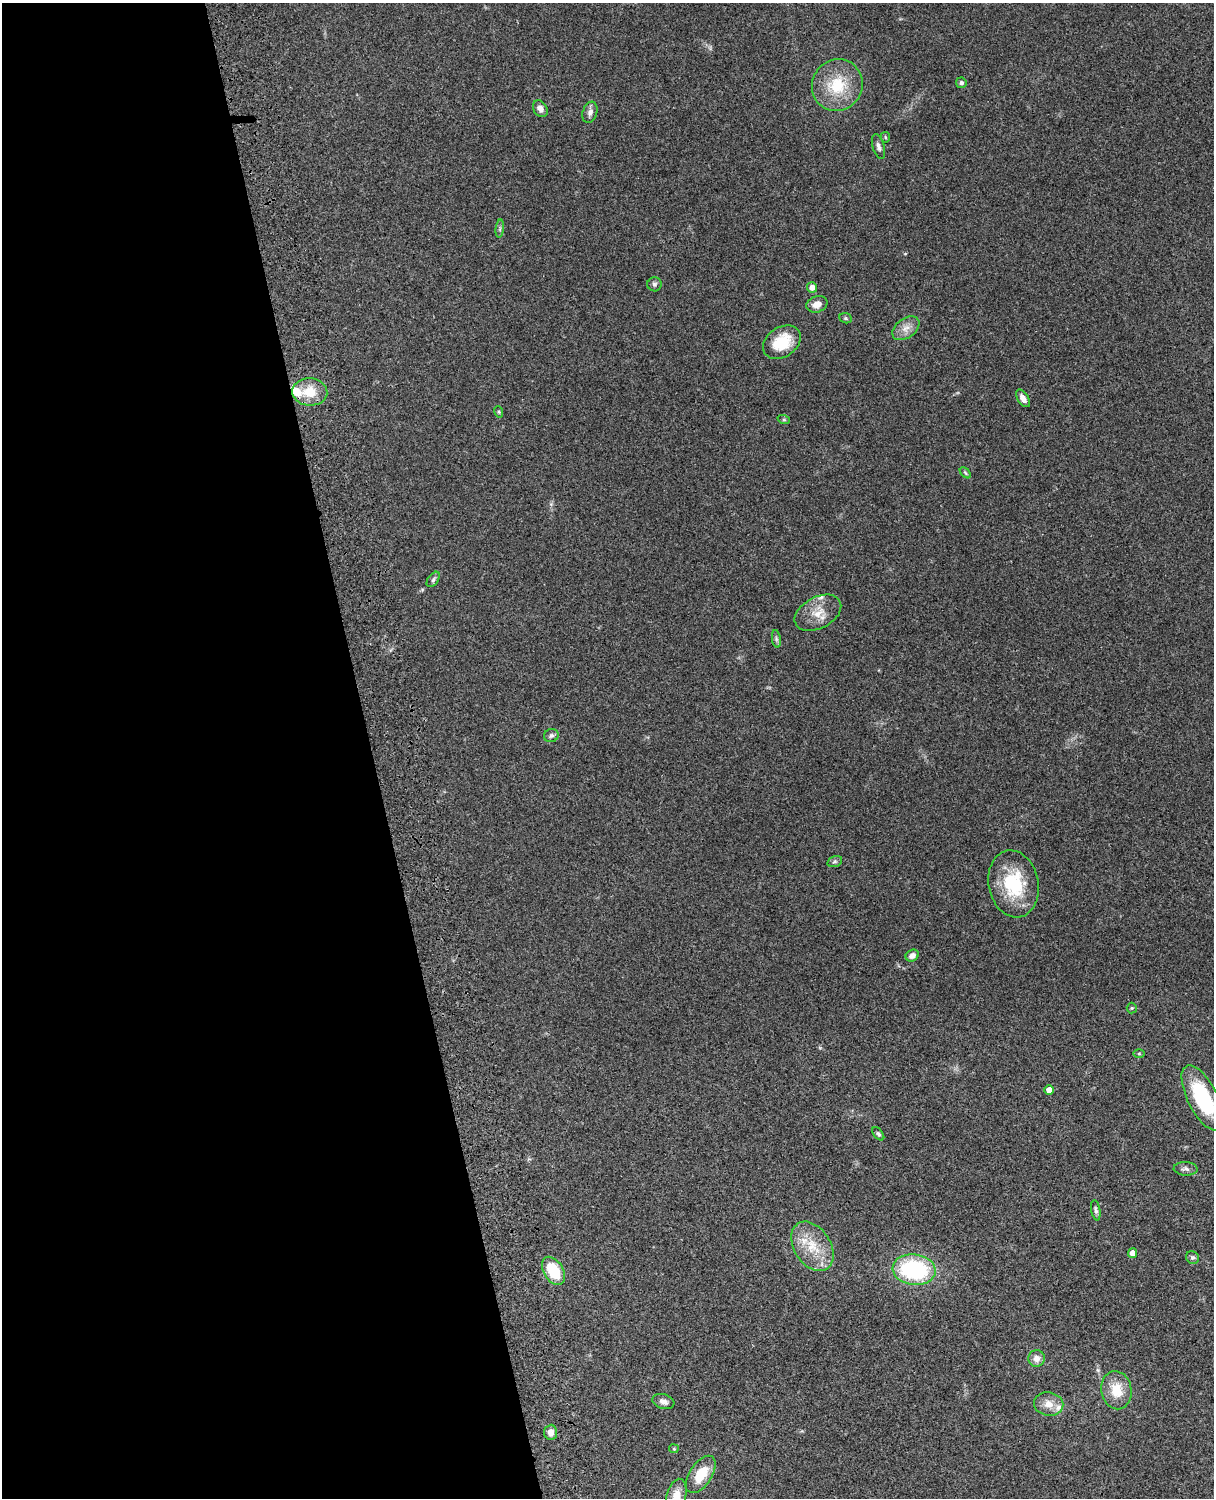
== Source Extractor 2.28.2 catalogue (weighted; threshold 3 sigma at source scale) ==
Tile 5 of 4 x 3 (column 1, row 2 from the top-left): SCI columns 121-1332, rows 1773-3268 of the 5089 x 4927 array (HDU 1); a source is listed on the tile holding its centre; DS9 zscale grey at full resolution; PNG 1216 x 1500 px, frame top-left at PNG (2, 3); each listed source drawn as its Kron ellipse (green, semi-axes under 4 px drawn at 4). Shown black and unused: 31% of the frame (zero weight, under 3 of 4 exposures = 6% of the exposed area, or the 3 px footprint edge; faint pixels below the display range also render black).
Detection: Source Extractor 2.28.2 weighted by HDU 2 'WHT'; one run over the whole footprint, this tile lists its part. Background 0.0965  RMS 0.0063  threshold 0.0282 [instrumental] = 3 sigma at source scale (4.5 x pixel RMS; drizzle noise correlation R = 1.50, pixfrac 1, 0.05/0.05 arcsec/px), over >= 5 px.
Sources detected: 48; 3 inside a brighter listed object's ellipse — not listed separately; the other 45 listed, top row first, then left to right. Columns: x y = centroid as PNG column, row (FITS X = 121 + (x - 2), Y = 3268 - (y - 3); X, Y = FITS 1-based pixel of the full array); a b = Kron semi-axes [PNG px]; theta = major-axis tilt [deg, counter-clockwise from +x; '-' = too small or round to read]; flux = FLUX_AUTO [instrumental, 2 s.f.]
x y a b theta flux
961 83 5 5 - 1.7
837 85 26 25 - 25
540 109 9 6 -57 3.1
590 112 11 7 72 2.8
885 137 5 4 - 0.77
878 147 13 5 -74 2.2
500 229 9 3 85 1.3
654 284 7 7 - 1.6
812 287 5 5 - 3.7
817 304 10 8 19 4.9
846 318 6 5 - 0.97
906 328 15 9 37 5.3
782 342 20 15 34 19
310 392 17 13 -4 14
1023 398 10 5 -58 3.6
499 412 6 3 -72 0.67
784 420 6 4 -18 0.78
965 473 7 4 -45 0.88
433 579 9 5 54 1.4
818 613 25 15 28 11
776 639 9 4 -82 1.4
551 736 7 6 - 1.6
835 861 8 5 18 1.4
1013 884 34 25 -79 35
912 956 7 5 34 3.4
1132 1008 5 5 - 0.83
1139 1054 5 3 - 0.61
1049 1090 4 4 - 5
1203 1098 36 15 -63 44
878 1134 8 4 -52 1.1
1186 1169 12 7 -3 2.4
1096 1210 10 4 -80 1.6
812 1246 27 18 -57 19
1133 1253 5 4 - 4.3
1192 1257 7 6 - 1.3
914 1270 21 15 -7 65
553 1271 15 9 -59 22
1036 1358 8 8 - 4.4
1116 1390 19 15 -79 14
663 1402 11 7 -18 2.9
1049 1404 15 11 -10 6.9
551 1432 7 6 - 4.6
674 1449 5 4 - 0.73
701 1474 21 11 57 16
676 1497 19 9 76 9.7
Isophote crosses this tile's border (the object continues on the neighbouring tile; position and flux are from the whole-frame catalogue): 2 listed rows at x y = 1203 1098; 676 1497